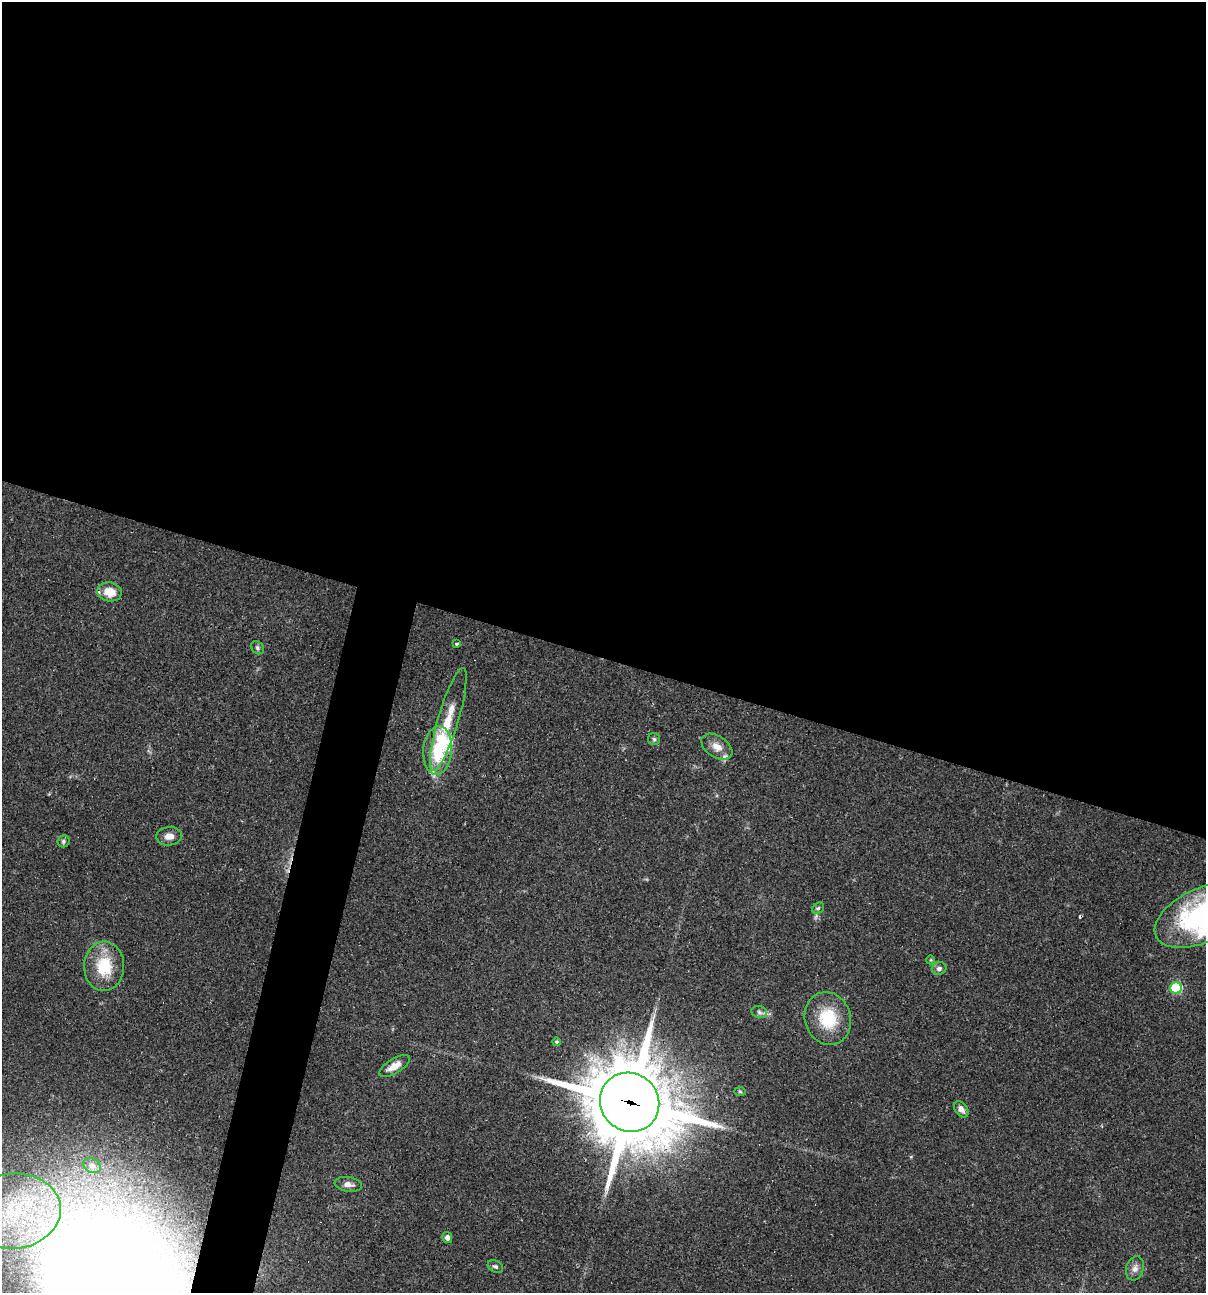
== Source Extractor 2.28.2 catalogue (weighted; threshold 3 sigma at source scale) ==
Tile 3 of 4 x 4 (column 3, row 1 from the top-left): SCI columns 2655-3858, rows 3875-5165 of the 5184 x 5165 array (HDU 1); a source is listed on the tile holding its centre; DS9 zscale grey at full resolution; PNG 1208 x 1295 px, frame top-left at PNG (2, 2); each listed source drawn as its Kron ellipse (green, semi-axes under 4 px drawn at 4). Shown black and unused: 54% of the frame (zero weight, under 2 of 3 exposures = <1% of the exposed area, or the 3 px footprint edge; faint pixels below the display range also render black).
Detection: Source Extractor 2.28.2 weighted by HDU 2 'WHT'; one run over the whole footprint, this tile lists its part. Background 0.0493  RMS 0.005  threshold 0.0227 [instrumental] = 3 sigma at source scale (4.5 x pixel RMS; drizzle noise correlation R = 1.50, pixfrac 1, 0.05/0.05 arcsec/px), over >= 5 px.
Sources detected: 34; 1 inside a brighter object's white glare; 2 cosmic-ray / hot-pixel residue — neither listed nor drawn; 3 inside a brighter listed object's ellipse — not listed separately; the other 28 listed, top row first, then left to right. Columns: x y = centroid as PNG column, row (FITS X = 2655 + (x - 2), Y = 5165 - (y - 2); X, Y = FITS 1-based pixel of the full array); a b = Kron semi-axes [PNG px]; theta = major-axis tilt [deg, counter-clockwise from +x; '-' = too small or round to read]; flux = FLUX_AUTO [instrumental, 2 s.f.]
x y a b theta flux
110 592 12 9 -13 7.8
456 644 4 4 - 0.89
257 648 7 6 - 1.2
448 720 54 10 73 16
654 739 6 6 - 1
717 747 17 10 -34 5.1
438 750 24 14 86 25
169 836 13 9 4 3.9
63 841 6 6 - 1.2
818 908 6 5 - 0.93
1202 915 51 27 25 87
931 960 4 3 - 0.44
104 966 25 20 88 19
939 968 7 6 - 1.7
1176 988 6 5 - 46
759 1012 8 6 -18 1.4
828 1018 27 23 -73 19
557 1042 4 4 - 0.83
394 1066 17 7 32 5.4
740 1092 6 4 -2 0.73
630 1102 30 28 -44 5500
961 1109 9 6 -52 2.6
92 1165 9 7 -26 2.1
348 1184 13 7 -9 2.7
13 1211 48 37 5 66
447 1238 5 5 - 2.2
495 1267 8 6 -28 1.3
1135 1268 12 8 72 2.8
Overlapping masked pixels (flux is a lower limit): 1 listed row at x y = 630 1102
Isophote crosses this tile's border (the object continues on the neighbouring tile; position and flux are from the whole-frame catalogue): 1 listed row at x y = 1202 915